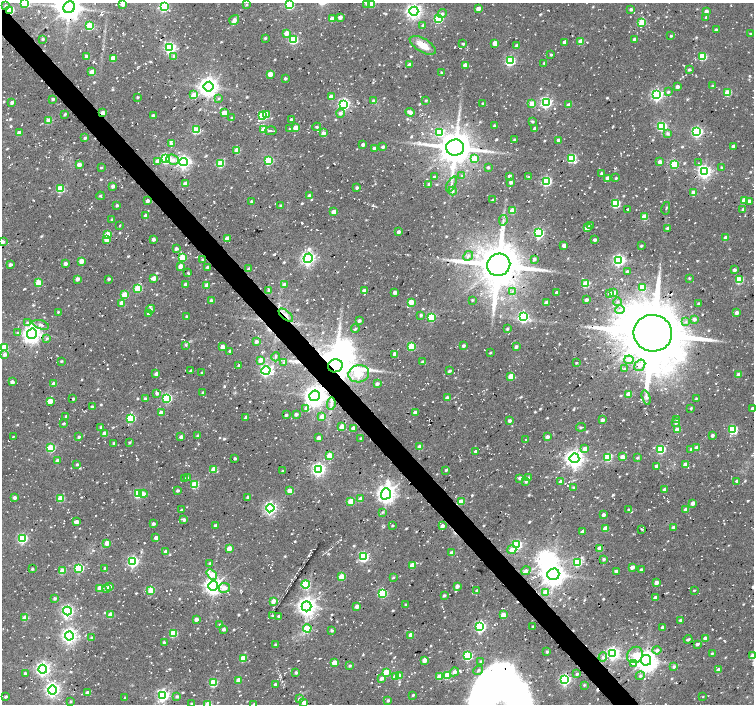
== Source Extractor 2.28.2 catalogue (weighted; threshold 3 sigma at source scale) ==
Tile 11 of 4 x 4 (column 3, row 3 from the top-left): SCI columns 3030-4532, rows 1627-3030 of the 6035 x 5996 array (HDU 1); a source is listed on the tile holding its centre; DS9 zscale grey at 2 x 2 block average (1 PNG px = mean of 2 x 2 image px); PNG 756 x 706 px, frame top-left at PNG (2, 3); each listed source drawn as its Kron ellipse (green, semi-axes under 4 px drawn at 4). Shown black and unused: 3% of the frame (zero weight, under 2 of 3 exposures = <1% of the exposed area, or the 3 px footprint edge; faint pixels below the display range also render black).
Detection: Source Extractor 2.28.2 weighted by HDU 2 'WHT'; one run over the whole footprint, this tile lists its part. Background 0.055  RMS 0.0084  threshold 0.0377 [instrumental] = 3 sigma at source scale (4.5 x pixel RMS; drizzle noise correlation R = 1.50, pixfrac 1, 0.0396/0.0396 arcsec/px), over >= 5 px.
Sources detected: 990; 3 inside a brighter object's white glare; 48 cosmic-ray / hot-pixel residue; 1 long thin detection or spike segment (spike, bleed or trail) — neither listed nor drawn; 1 coinciding with a brighter row at this scale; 6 inside a brighter listed object's ellipse — not listed separately; of the other 931, all 500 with FLUX_AUTO >= 2.31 (the completeness limit of this list) listed and drawn (431 fainter detections not listed), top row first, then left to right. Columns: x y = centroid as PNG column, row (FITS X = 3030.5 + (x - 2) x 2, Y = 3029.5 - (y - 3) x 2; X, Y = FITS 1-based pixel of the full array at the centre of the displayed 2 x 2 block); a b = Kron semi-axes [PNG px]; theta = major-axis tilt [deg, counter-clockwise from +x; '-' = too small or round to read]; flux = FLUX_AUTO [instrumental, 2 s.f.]
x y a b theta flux
24 3 3 3 - 89
367 3 3 3 - 4.7
123 4 3 2 - 12
372 4 3 3 - 34
5 5 4 3 - 2.8
247 5 3 2 - 2.6
290 5 3 3 - 160
69 7 6 5 - 2300
164 7 3 3 - 150
478 8 3 2 - 13
631 9 3 3 - 4
10 10 3 3 - 120
414 11 4 4 - 760
706 11 3 2 - 9.1
442 14 4 3 - 4.9
340 17 3 3 - 12
706 17 3 2 - 2.7
332 19 3 3 - 29
438 19 4 3 - 150
234 20 5 4 - 8.5
642 22 4 3 - 66
423 25 3 3 - 3.6
90 26 3 3 - 77
716 30 3 3 - 6.2
286 33 3 3 - 16
751 34 3 3 - 3.4
671 36 2 2 - 2.5
265 38 4 3 - 2.4
43 39 2 2 - 3.1
293 39 3 3 - 170
635 39 2 2 - 9.7
581 41 3 3 - 37
564 42 3 3 - 7.6
495 43 3 3 - 24
463 44 3 2 - 4.3
423 45 14 6 -31 29
517 46 3 3 - 7.4
170 48 4 4 - 350
551 55 2 2 - 3
174 56 4 3 - 5.4
703 56 3 3 - 100
87 57 3 3 - 15
113 58 3 3 - 36
510 61 4 3 - 190
544 63 2 2 - 3
410 65 3 3 - 10
465 65 3 3 - 23
689 69 3 3 - 4.5
92 72 3 3 - 24
442 72 2 2 - 2.9
270 74 3 3 - 27
285 78 2 2 - 4.4
712 85 3 2 - 2.4
677 86 3 3 - 7.7
208 87 5 5 - 1300
668 92 3 3 - 3.5
728 93 3 3 - 62
194 95 4 3 - 35
657 95 4 4 - 370
331 96 3 2 - 20
138 97 2 2 - 3
53 99 2 2 - 4.3
219 99 4 3 - 2.5
373 100 3 3 - 3.9
426 100 3 2 - 2.4
12 102 3 3 - 6.3
546 103 4 4 - 310
344 104 4 4 - 340
483 104 3 2 - 3.9
532 104 3 3 - 33
569 105 3 3 - 15
410 112 4 3 - 13
103 113 3 2 - 16
224 113 3 3 - 29
340 113 4 4 - 5.6
65 114 2 2 - 3.2
266 114 3 3 - 63
153 116 3 2 - 5.6
262 116 4 3 - 100
232 118 3 2 - 3.5
291 119 2 2 - 4.9
49 121 3 3 - 46
533 122 3 3 - 3.3
494 125 3 3 - 2.7
662 126 4 3 - 180
317 127 4 3 - 2.9
296 128 3 3 - 39
535 128 3 2 - 9.9
264 129 3 3 - 45
290 129 4 3 - 2.4
196 130 3 3 - 95
271 131 5 2 - 2.9
440 132 4 3 - 84
697 132 4 3 - 330
19 133 3 3 - 12
323 133 3 3 - 10
668 133 4 3 - 4.9
85 138 3 2 - 4.2
515 140 2 2 - 6.1
558 140 3 2 - 6.6
171 144 4 3 - 6
363 144 3 2 - 7.5
733 146 2 2 - 6.8
383 147 3 3 - 3.7
375 148 3 3 - 9.2
455 148 9 8 - 4800
237 150 3 3 - 37
571 158 4 4 - 130
166 159 4 3 - 220
474 159 3 3 - 38
173 160 6 5 - 12
158 161 4 4 - 13
268 161 4 3 - 79
184 162 4 4 - 560
660 162 3 3 - 9.1
221 163 3 3 - 90
698 163 2 2 - 2.4
674 164 3 3 - 93
79 165 3 3 - 14
101 167 3 2 - 2.3
488 167 3 3 - 3.4
721 168 4 3 - 2.3
704 171 4 4 - 480
602 173 2 2 - 3.8
462 176 4 3 - 2.7
509 176 3 3 - 4.5
434 177 3 2 - 5.1
528 177 3 3 - 2.5
607 178 4 3 - 8.6
616 178 2 2 - 2.7
546 181 4 3 - 230
511 182 3 2 - 8.3
185 184 3 3 - 12
429 184 3 2 - 4.6
451 184 8 2 64 4.1
113 186 3 3 - 7.5
357 188 2 2 - 4.9
60 189 3 3 - 96
452 191 4 4 - 4.8
694 193 3 3 - 21
309 195 2 2 - 4.6
100 196 4 2 - 3.2
492 199 2 2 - 2.6
744 200 3 3 - 47
147 201 2 2 - 8.1
251 201 2 2 - 3
750 201 3 3 - 6.8
616 204 3 3 - 120
117 205 3 2 - 4
280 205 3 2 - 2.5
666 208 6 2 78 2.6
628 209 2 2 - 3.9
512 210 3 3 - 44
743 210 3 3 - 4.5
334 212 3 3 - 26
146 216 3 3 - 15
645 217 3 3 - 44
112 219 3 3 - 2.8
503 220 5 2 - 2.7
119 226 2 2 - 2.4
590 226 4 2 - 3.4
587 228 3 3 - 20
668 228 3 2 - 5.2
399 232 2 2 - 8.1
539 233 4 4 - 240
107 235 3 3 - 51
227 238 3 3 - 14
726 238 3 3 - 15
106 239 3 3 - 28
153 239 2 2 - 9.7
595 240 3 3 - 5.5
2 242 3 3 - 11
564 245 3 3 - 8
641 246 2 2 - 3.5
176 249 4 2 - 7.1
468 256 5 3 - 4.5
182 258 3 3 - 76
308 258 5 4 - 560
534 259 3 3 - 4.9
202 260 3 2 - 2.5
619 260 4 4 - 390
81 261 3 3 - 21
65 264 3 2 - 11
10 265 3 2 - 7.2
499 265 12 11 - 8900
180 266 3 3 - 18
208 267 3 2 - 8.1
248 268 3 3 - 2.3
734 270 3 2 - 6.2
627 272 2 2 - 5.9
188 273 3 3 - 2.3
154 278 3 3 - 18
689 278 3 3 - 2.5
77 279 3 3 - 8.9
109 279 2 2 - 5.2
739 280 3 3 - 85
39 283 3 3 - 54
185 284 3 3 - 8
586 284 3 3 - 76
207 285 3 3 - 10
284 285 3 3 - 7.2
642 287 3 3 - 65
138 288 3 3 - 82
269 290 3 3 - 4.3
364 291 3 3 - 10
512 291 3 3 - 2.5
395 292 3 2 - 7.8
614 292 3 3 - 14
557 293 2 2 - 9.4
610 293 4 3 - 9.1
124 295 3 3 - 45
211 300 2 2 - 5.3
472 300 3 2 - 2.5
586 300 2 2 - 7.4
411 302 3 3 - 46
617 302 4 3 - 3.3
121 303 3 3 - 17
546 303 3 3 - 18
699 304 2 2 - 4.4
151 309 4 3 - 3.6
620 310 5 3 - 5.4
58 312 3 3 - 2.7
148 313 3 3 - 3.8
737 313 3 3 - 11
286 315 9 3 -40 7.3
421 315 3 3 - 4
186 317 3 2 - 4.6
431 317 3 3 - 130
523 317 4 4 - 280
694 319 3 3 - 6.5
359 321 3 2 - 6.3
686 322 4 3 - 3.4
28 323 4 4 - 3.8
41 325 9 4 -17 6.5
355 329 4 2 - 2.7
507 329 3 2 - 3.5
17 333 4 3 - 2.4
653 333 19 18 - 17000
32 334 5 5 - 1100
47 338 4 3 - 3.9
256 342 3 2 - 7.5
186 345 3 3 - 3.1
411 346 3 3 - 88
463 346 3 2 - 5.7
4 347 3 3 - 78
222 347 3 3 - 17
516 347 2 2 - 7.1
230 351 3 2 - 5.9
490 353 2 2 - 2.3
5 354 4 3 - 7.9
395 354 3 3 - 9.5
276 357 4 3 - 3.1
261 360 3 3 - 17
629 360 4 4 - 9.3
61 361 3 2 - 2.6
423 362 3 3 - 5.2
284 363 3 2 - 5.4
576 363 2 2 - 2.6
640 365 6 5 - 8.1
239 366 3 2 - 5
335 366 7 6 - 6700
624 369 4 3 - 2.9
190 371 3 2 - 2.9
266 371 4 4 - 350
449 371 4 2 - 5.4
202 373 3 3 - 2.8
156 374 3 3 - 9.2
359 374 10 8 15 110
739 375 3 3 - 24
511 376 3 3 - 46
12 382 4 3 - 5.8
54 384 3 3 - 16
377 384 2 2 - 7.7
157 393 3 2 - 6.9
203 393 3 2 - 4.3
629 394 3 3 - 28
314 396 5 5 - 1400
646 397 7 4 -71 5.4
167 398 4 3 - 190
447 398 3 3 - 9.2
696 398 2 2 - 2.4
73 399 2 2 - 4.2
145 399 3 3 - 3.6
50 401 3 3 - 41
331 404 6 4 82 6.1
92 407 3 2 - 3.7
306 408 4 3 - 4.7
691 408 3 2 - 2.8
753 409 3 2 - 11
415 412 3 2 - 12
161 413 3 3 - 11
296 414 4 3 - 3.7
286 415 3 2 - 2.7
322 416 3 3 - 14
66 417 2 2 - 4.5
131 418 3 3 - 140
246 418 3 2 - 13
676 419 3 3 - 2.6
509 420 3 2 - 6.2
602 420 3 3 - 9.6
676 422 3 3 - 5.7
63 424 3 3 - 2.4
101 427 3 3 - 3.7
342 427 3 3 - 27
581 427 5 3 - 3.4
353 428 3 3 - 20
677 430 3 3 - 24
733 430 4 3 - 140
105 433 3 3 - 23
712 435 3 2 - 5.3
198 436 3 3 - 3.5
13 437 2 2 - 2.3
79 437 3 3 - 3
181 437 3 3 - 7.4
547 437 3 3 - 8.5
319 438 3 2 - 10
361 439 4 2 - 3.6
526 439 2 2 - 2.6
114 443 3 3 - 2.7
129 443 3 2 - 2.9
420 447 3 3 - 29
51 448 3 3 - 110
697 448 3 3 - 16
585 449 3 3 - 15
661 449 3 3 - 130
691 449 3 3 - 2.4
476 452 2 2 - 6.9
329 455 3 3 - 44
608 457 3 3 - 110
623 457 3 3 - 20
574 458 5 4 - 1100
637 458 4 3 - 2.8
235 459 2 2 - 4
57 461 3 3 - 15
77 464 3 2 - 4
685 464 3 3 - 17
657 466 3 3 - 9.1
214 469 3 3 - 30
318 470 4 4 - 470
446 470 3 2 - 2.9
282 471 3 3 - 2.5
188 477 3 3 - 2.5
528 477 3 3 - 3
184 478 3 2 - 3.1
520 478 3 2 - 6.1
526 481 3 3 - 4.5
737 481 3 2 - 6.3
561 482 3 2 - 14
194 485 3 3 - 76
574 488 3 2 - 5.1
664 489 3 3 - 9.3
177 491 3 3 - 4
289 491 3 3 - 24
138 494 3 3 - 130
143 494 4 4 - 8.9
386 494 5 5 - 1100
248 497 3 2 - 6.9
15 498 3 3 - 6.8
61 499 3 3 - 50
360 499 3 3 - 13
351 501 3 3 - 31
461 501 3 3 - 31
693 503 3 2 - 12
270 508 4 4 - 450
181 510 3 2 - 2.4
629 510 3 3 - 5.7
686 510 3 3 - 12
382 512 4 2 - 2.5
604 515 3 2 - 5.9
184 520 4 3 - 6
76 522 3 3 - 16
153 524 2 2 - 5.8
215 525 2 2 - 4.7
392 526 2 2 - 3.3
442 526 3 3 - 7.6
673 527 3 2 - 5.7
606 528 3 3 - 24
642 529 2 2 - 3.1
582 532 3 2 - 5.5
22 538 4 3 - 220
156 538 3 3 - 9.5
107 543 3 3 - 17
517 544 4 3 - 180
229 548 3 3 - 30
600 548 3 3 - 26
512 550 4 3 - 19
166 552 4 3 - 17
451 553 3 3 - 12
363 557 4 3 - 250
604 559 3 2 - 4
133 561 4 4 - 300
577 562 4 3 - 92
210 563 3 2 - 5.3
412 565 3 3 - 18
632 567 3 3 - 11
79 568 4 3 - 150
105 568 3 3 - 6.5
32 569 2 2 - 3.2
641 569 2 2 - 4.3
62 571 3 3 - 54
526 571 5 4 - 7.3
616 571 3 2 - 8.9
212 574 6 4 -41 35
553 574 6 5 - 2100
342 577 3 3 - 47
393 578 3 2 - 2.4
656 583 3 3 - 10
305 584 4 3 - 130
109 586 3 3 - 5.6
213 586 5 4 - 1000
457 586 3 3 - 7.6
100 588 3 3 - 43
107 588 3 3 - 9.8
224 588 6 5 - 12
151 590 3 3 - 49
694 590 3 2 - 2.3
477 591 3 3 - 6.7
546 592 4 3 - 36
382 593 4 3 - 150
444 595 3 2 - 3.8
55 598 3 2 - 4.5
655 598 3 2 - 11
273 601 3 3 - 13
406 605 2 2 - 4.1
306 606 5 5 - 1200
357 606 3 2 - 11
67 611 4 4 - 340
110 615 3 3 - 32
273 615 3 2 - 2.4
503 615 3 3 - 34
279 616 2 2 - 4.1
25 618 3 3 - 43
196 619 3 2 - 12
680 620 3 3 - 5.4
220 625 2 2 - 4.8
480 627 4 4 - 290
533 627 2 2 - 3.6
663 627 3 3 - 6.6
307 628 4 3 - 43
224 629 3 2 - 6.1
332 631 3 3 - 3.5
173 633 3 3 - 110
411 635 3 3 - 25
69 636 4 4 - 690
92 638 3 3 - 4.1
705 638 3 3 - 8
688 639 4 2 - 3.4
164 642 2 2 - 3.5
697 644 4 3 - 4.3
276 645 4 3 - 2.6
657 650 4 3 - 7.1
547 652 3 2 - 3.5
613 653 4 4 - 410
712 653 3 2 - 3.3
635 655 8 7 - 36
468 656 3 3 - 170
753 656 3 3 - 36
603 657 5 3 - 4.3
243 658 3 3 - 46
424 660 3 3 - 26
646 660 5 5 - 1800
480 661 3 3 - 3.1
334 663 3 3 - 22
633 663 2 2 - 5.8
350 666 3 2 - 3.5
674 666 3 3 - 5.3
43 669 4 4 - 580
478 670 5 4 - 5.2
719 670 4 3 - 11
296 672 3 2 - 4.4
386 672 3 3 - 67
454 672 5 4 - 8.4
25 673 3 2 - 3.7
577 674 3 3 - 3.9
447 675 3 3 - 76
399 676 3 3 - 29
640 676 4 3 - 3.8
395 677 3 3 - 15
439 677 3 3 - 31
381 678 3 3 - 9.1
238 680 3 3 - 24
565 680 4 3 - 310
213 683 3 3 - 110
275 684 2 2 - 3.5
584 685 3 2 - 2.5
52 690 4 4 - 620
87 693 3 3 - 9.2
163 695 4 4 - 380
413 695 3 2 - 2.8
177 696 4 3 - 4.3
703 696 2 2 - 2.8
6 697 3 2 - 4
124 698 2 2 - 2.4
299 699 2 2 - 5.1
388 700 3 2 - 4.1
70 701 2 2 - 3.1
191 703 2 2 - 2.4
304 703 3 2 - 16
208 704 3 3 - 48
254 704 3 2 - 4.5
Overlapping masked pixels (flux is a lower limit): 5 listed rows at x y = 10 10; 103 113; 286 315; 335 366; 314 396
Isophote crosses this tile's border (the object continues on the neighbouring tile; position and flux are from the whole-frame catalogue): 12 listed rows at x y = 24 3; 367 3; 372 4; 290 5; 69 7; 164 7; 2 242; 4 347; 753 409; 753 656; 208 704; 254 704